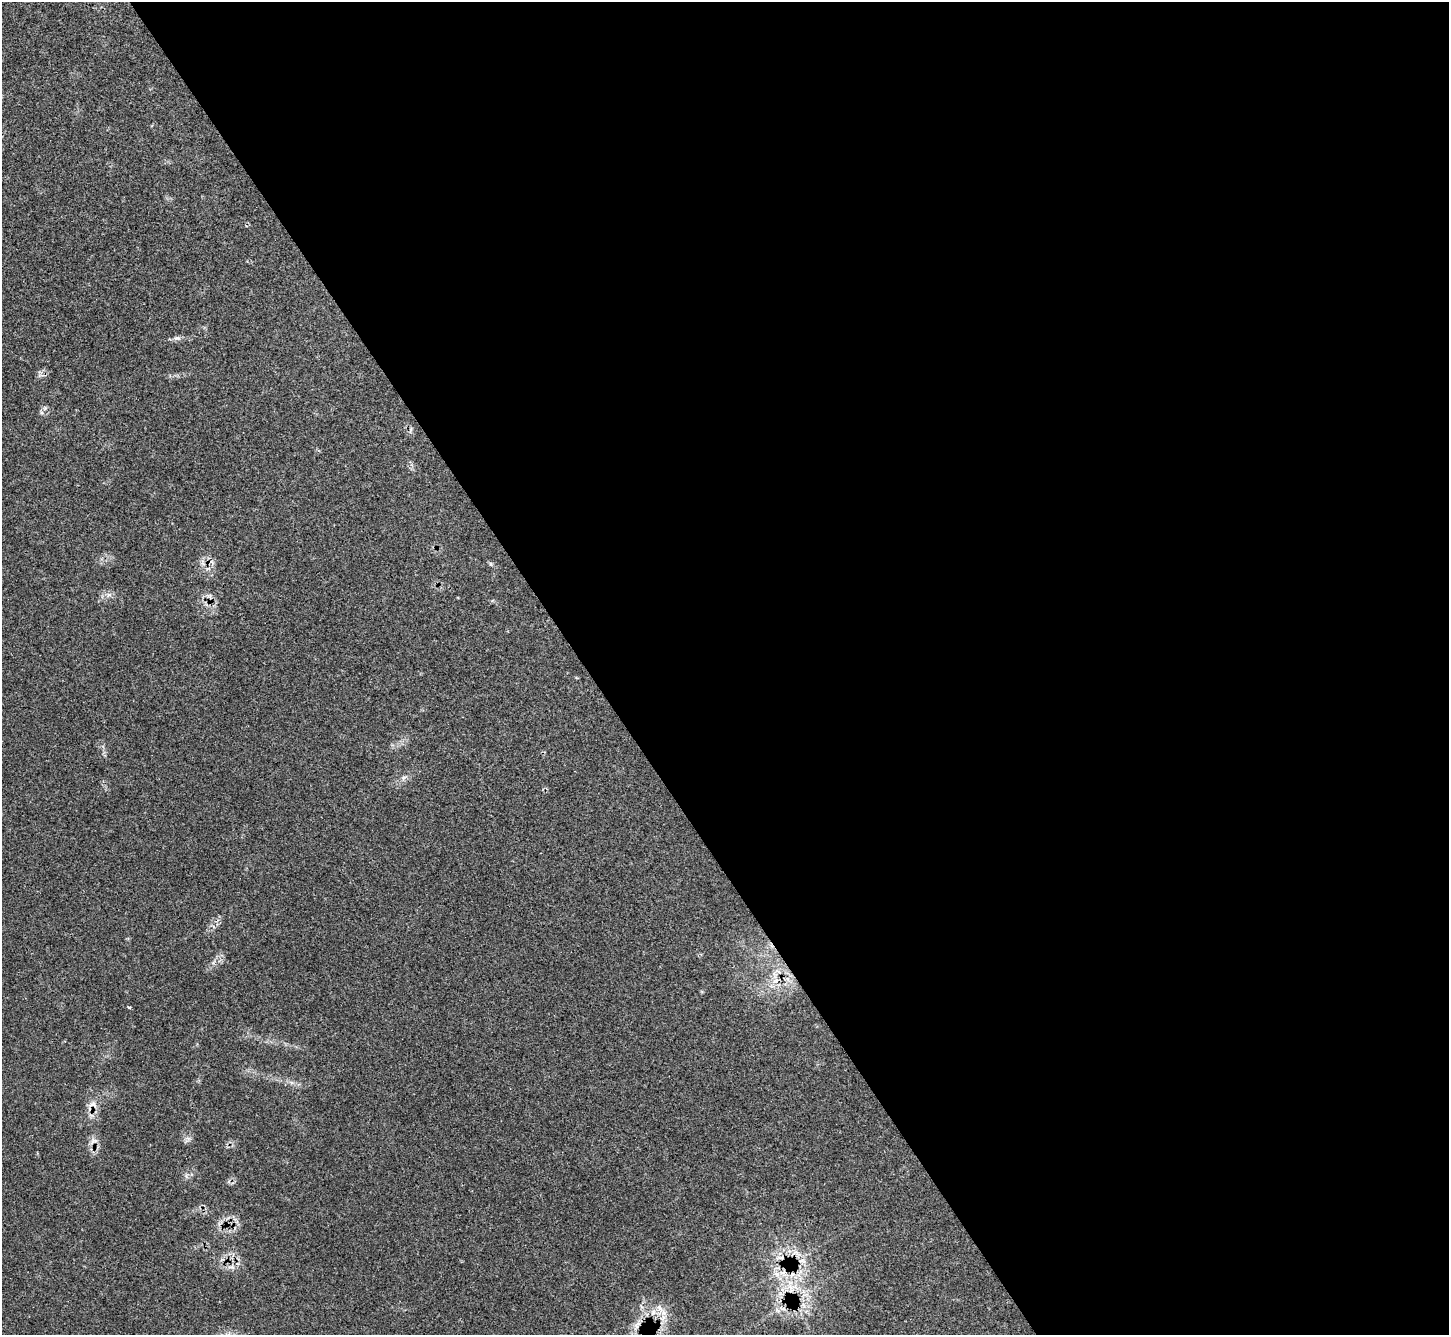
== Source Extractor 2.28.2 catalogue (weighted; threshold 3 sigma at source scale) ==
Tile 8 of 4 x 4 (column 4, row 2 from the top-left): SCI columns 4370-5816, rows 2855-4187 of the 5849 x 5845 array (HDU 1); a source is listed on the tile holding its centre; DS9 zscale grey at full resolution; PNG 1451 x 1337 px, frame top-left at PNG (2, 2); no overlay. Shown black and unused: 60% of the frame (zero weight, under 3 of 4 exposures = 4% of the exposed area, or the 3 px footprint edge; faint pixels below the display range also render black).
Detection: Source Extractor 2.28.2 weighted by HDU 2 'WHT'; one run over the whole footprint, this tile lists its part. Background 0.054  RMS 0.005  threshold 0.0225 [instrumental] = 3 sigma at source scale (4.5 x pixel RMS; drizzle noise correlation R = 1.50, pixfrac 1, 0.05/0.05 arcsec/px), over >= 5 px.
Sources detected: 11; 1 cosmic-ray / hot-pixel residue — not listed; the other 10 listed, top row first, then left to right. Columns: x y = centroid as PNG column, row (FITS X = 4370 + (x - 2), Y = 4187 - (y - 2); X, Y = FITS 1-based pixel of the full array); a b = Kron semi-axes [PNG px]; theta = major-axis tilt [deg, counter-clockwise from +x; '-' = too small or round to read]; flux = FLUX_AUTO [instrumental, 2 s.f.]
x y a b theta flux
177 338 10 5 -6 1.4
776 980 9 4 19 1.3
129 1008 4 3 - 0.66
93 1104 12 9 -13 3.1
94 1141 11 6 10 2
795 1252 7 4 19 1.4
231 1267 12 3 5 1.5
777 1274 11 5 -27 2.6
660 1307 11 6 -49 2.3
638 1324 8 4 18 1.4
Overlapping masked pixels (flux is a lower limit): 1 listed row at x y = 777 1274
Unlisted compact peaks at least as high as the median listed source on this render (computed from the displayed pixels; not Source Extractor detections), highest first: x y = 109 595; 491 564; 186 1176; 45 408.